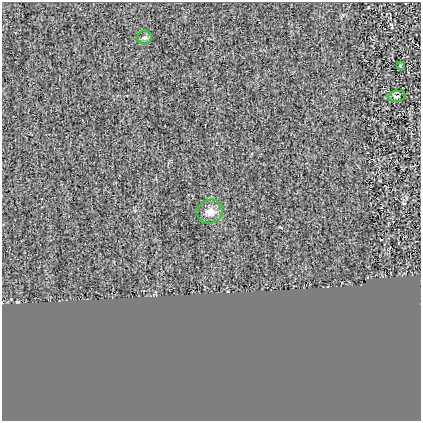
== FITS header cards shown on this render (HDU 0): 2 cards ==
NAXIS1  =                  419
NAXIS2  =                  419

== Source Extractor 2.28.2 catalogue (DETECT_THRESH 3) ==
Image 419 x 419 px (HDU 0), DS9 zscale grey, 1 PNG px = 1 image px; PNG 423 x 423 px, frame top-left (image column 1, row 419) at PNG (2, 2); each listed source drawn as its Kron ellipse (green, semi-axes under 4 px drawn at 4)
Background -3.93e-08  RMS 0.024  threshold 0.0727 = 3 sigma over >= 5 px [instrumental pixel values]
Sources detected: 4; all 4 listed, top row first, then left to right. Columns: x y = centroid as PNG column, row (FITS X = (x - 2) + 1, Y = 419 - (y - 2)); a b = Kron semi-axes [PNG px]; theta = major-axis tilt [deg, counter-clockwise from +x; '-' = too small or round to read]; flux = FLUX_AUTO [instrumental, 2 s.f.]
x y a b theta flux
145 38 7 6 - 4.5
400 66 3 2 - 1.2
397 96 9 5 8 3.9
210 212 13 12 - 14